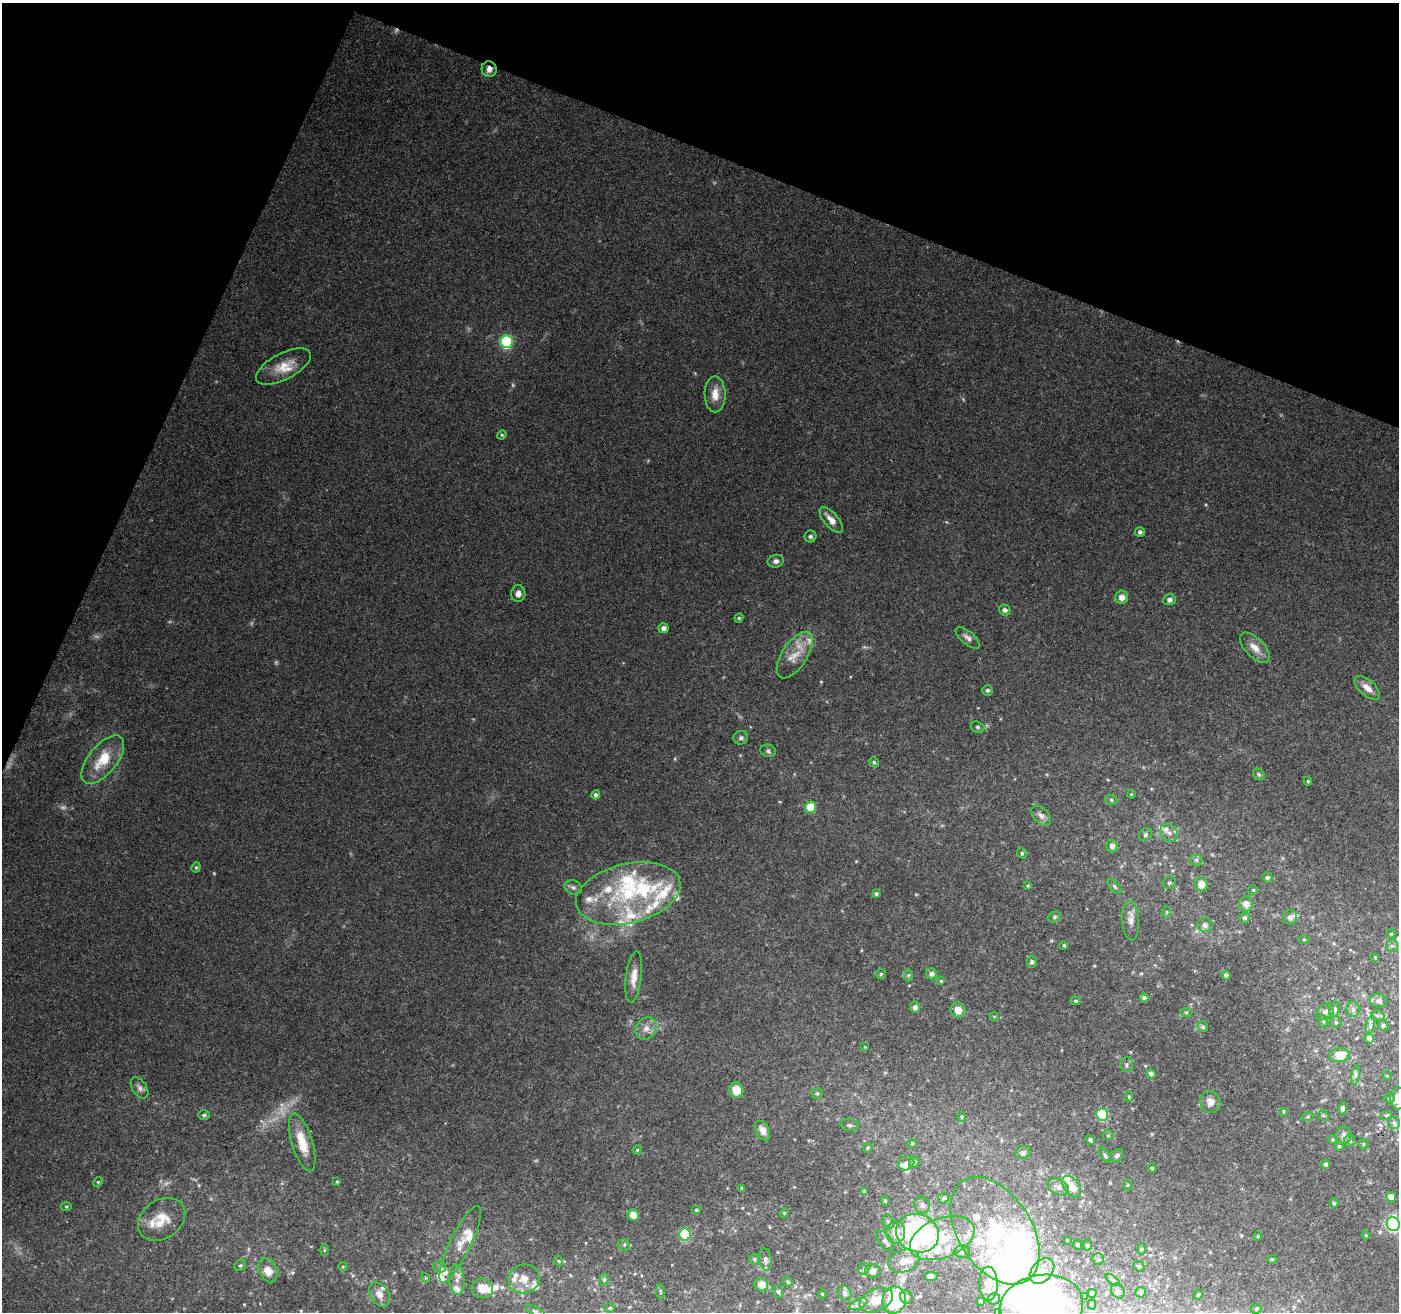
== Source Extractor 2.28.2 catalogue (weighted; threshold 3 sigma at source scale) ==
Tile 2 of 4 x 4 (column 2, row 1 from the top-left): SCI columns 1409-2805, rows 4207-5516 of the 5600 x 5726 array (HDU 1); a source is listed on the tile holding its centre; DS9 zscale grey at full resolution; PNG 1401 x 1314 px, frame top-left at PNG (2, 3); each listed source drawn as its Kron ellipse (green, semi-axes under 4 px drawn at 4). Shown black and unused: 20% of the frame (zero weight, under 3 of 4 exposures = <1% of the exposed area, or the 3 px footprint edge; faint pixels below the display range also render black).
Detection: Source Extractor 2.28.2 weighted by HDU 2 'WHT'; one run over the whole footprint, this tile lists its part. Background 0.111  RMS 0.0061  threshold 0.0276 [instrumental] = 3 sigma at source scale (4.5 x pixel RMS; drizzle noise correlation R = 1.50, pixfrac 1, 0.0396/0.0396 arcsec/px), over >= 5 px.
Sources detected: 255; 6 too faint to see at this stretch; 5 inside a brighter object's white glare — neither listed nor drawn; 37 inside a brighter listed object's ellipse — not listed separately; the other 207 listed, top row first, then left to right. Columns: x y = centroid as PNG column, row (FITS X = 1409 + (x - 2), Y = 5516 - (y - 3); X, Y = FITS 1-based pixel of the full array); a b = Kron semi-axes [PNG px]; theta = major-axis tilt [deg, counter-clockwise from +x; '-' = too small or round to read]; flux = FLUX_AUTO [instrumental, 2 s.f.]
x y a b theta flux
489 69 8 7 - 3.6
507 342 6 6 - 70
283 367 30 13 27 12
715 394 18 10 -89 7.8
502 435 5 4 - 0.77
831 520 16 7 -49 5.5
1140 532 5 5 - 1.5
810 536 6 6 - 1.3
776 561 8 6 13 2.1
518 594 8 7 - 3.1
1122 597 6 6 - 3.6
1169 600 6 5 - 2
1005 610 6 5 - 1.5
739 618 5 4 - 0.72
664 628 5 5 - 2.9
968 638 15 6 -40 2.7
1255 648 19 9 -46 6.5
795 655 26 12 57 12
1367 688 15 8 -42 5.4
987 690 5 5 - 1.1
977 727 7 5 -17 1.3
741 738 7 6 - 1.7
768 751 8 6 -18 1.6
103 760 29 14 51 19
874 762 5 4 - 0.91
1259 774 6 5 - 1.1
1308 781 4 3 - 0.66
1131 794 4 4 - 0.62
596 795 4 4 - 1.8
1111 800 6 5 - 1.2
810 807 5 5 - 18
1041 816 12 7 -47 3.3
1169 833 9 8 - 4
1145 835 7 5 48 1.5
1112 846 6 6 - 3.2
1022 853 5 4 - 0.84
1196 860 6 5 - 1.3
196 867 5 4 - 0.82
1267 877 5 4 - 0.95
1169 883 6 6 - 1.2
1201 884 7 6 - 6
1028 886 4 3 - 0.76
1114 886 9 4 -48 1.4
573 887 9 7 -22 2
1253 890 4 4 - 0.59
628 894 53 29 13 68
876 894 4 3 - 1.2
1246 904 7 7 - 4.4
1167 912 5 3 - 0.67
1054 917 7 5 16 1.3
1290 917 7 7 - 2.9
1244 918 5 5 - 1.1
1131 920 20 8 -87 4.8
1205 925 7 7 - 2.4
1391 934 5 4 - 0.7
1304 940 6 4 -1 0.72
1064 945 4 3 - 0.84
1392 946 6 5 - 1.4
1375 957 3 3 - 0.47
1032 962 6 5 - 1.4
881 974 5 5 - 0.94
931 974 5 5 - 2.3
908 975 6 4 89 0.85
1226 975 4 4 - 1.8
634 977 26 8 83 7.3
941 981 4 4 - 0.81
1144 998 4 4 - 2
1075 1001 5 4 - 0.82
1379 1001 8 6 -10 2
915 1007 5 5 - 2.3
1334 1009 8 5 81 2.3
1353 1009 8 6 -88 2.2
958 1010 7 7 - 5.4
1186 1012 6 4 -1 0.74
1325 1012 10 7 40 2.5
1378 1015 6 5 - 1.2
994 1016 4 3 - 0.46
1323 1021 6 4 -85 0.84
1336 1022 6 5 - 1.2
1370 1025 9 4 78 1.5
1383 1025 5 5 - 1.2
1203 1027 6 5 - 1.2
646 1028 12 10 53 4.8
1369 1038 5 5 - 3.4
865 1047 4 3 - 0.43
1339 1055 10 7 6 11
1127 1065 7 6 - 1.7
1151 1074 4 4 - 3.3
1356 1075 10 4 79 1.5
1387 1076 5 3 - 0.52
139 1088 12 7 -55 2.6
736 1090 8 7 - 8.6
817 1093 6 5 - 1
1129 1097 5 4 - 0.98
1389 1098 6 4 22 0.94
1398 1098 11 8 89 9.4
1210 1102 11 10 - 4.7
1343 1108 6 4 80 1.8
1283 1111 4 3 - 0.63
1102 1114 6 6 - 34
204 1115 6 5 - 1.1
1323 1115 6 4 -45 0.97
1386 1115 6 3 18 0.76
1308 1116 6 4 20 0.91
962 1117 5 3 - 0.68
1394 1123 6 6 - 1.3
850 1125 9 6 -7 1.9
763 1130 10 6 -63 4.1
1108 1135 5 5 - 0.86
1344 1135 9 7 -84 2.8
1333 1139 4 4 - 0.91
1090 1140 5 3 - 0.96
1350 1141 6 5 - 1.2
302 1142 30 10 -73 15
912 1143 5 4 - 0.76
1364 1144 5 3 - 0.65
1339 1146 4 4 - 0.88
868 1148 5 4 - 0.84
637 1150 5 3 - 0.59
1023 1153 8 6 24 1.6
1105 1155 9 3 -56 0.97
1117 1155 7 5 37 1.3
914 1162 6 5 - 1.7
906 1163 8 7 - 2.7
1326 1164 4 4 - 1.4
1152 1168 4 4 - 0.89
337 1181 4 3 - 0.66
98 1182 5 4 - 0.77
1128 1185 5 3 - 0.54
1058 1187 11 7 -26 2.9
1072 1187 12 7 -54 7
742 1188 4 3 - 0.8
864 1191 3 3 - 0.79
1391 1197 5 5 - 7.9
943 1198 6 5 - 1.4
885 1201 4 4 - 0.84
1334 1203 5 4 - 0.86
922 1205 8 8 - 3
66 1206 5 3 - 0.62
696 1210 4 4 - 0.77
784 1213 5 4 - 0.59
633 1215 6 5 - 5.7
162 1219 25 19 34 14
888 1222 7 5 -71 1.5
1393 1224 7 6 - 110
995 1231 59 37 -57 71
896 1232 11 9 85 6.8
917 1233 22 19 -20 150
685 1234 6 6 - 44
1366 1235 4 3 - 0.57
1258 1236 5 3 - 0.6
942 1238 34 19 21 31
1067 1240 2 2 - 0.39
885 1241 12 6 -51 2.1
460 1244 42 10 64 11
624 1245 6 5 - 1.2
1078 1245 5 3 - 0.61
1088 1245 5 3 - 0.7
1141 1249 6 4 -89 0.69
324 1250 5 3 - 0.63
962 1251 7 6 - 1.8
754 1259 5 5 - 0.89
765 1259 11 6 -81 2.5
1098 1259 5 5 - 1.1
1272 1259 4 4 - 0.64
559 1261 5 3 - 0.51
904 1261 16 11 18 6.7
240 1265 6 5 - 1.1
343 1266 4 3 - 0.55
1139 1266 5 5 - 1.6
440 1267 6 5 - 1.4
864 1269 6 5 - 1.3
268 1270 12 8 -65 8.4
873 1271 8 7 - 2.6
1042 1271 14 10 48 7.8
931 1276 7 4 -1 1.9
426 1278 5 3 - 0.54
524 1279 16 14 17 8.4
457 1280 15 7 -85 4.8
604 1280 6 5 - 1.3
1113 1280 8 4 -35 1
788 1282 5 4 - 1
988 1284 17 9 -89 8.7
761 1285 7 6 - 7
482 1288 11 9 -12 9.6
778 1291 6 5 - 1.3
1118 1291 8 6 -57 1.6
660 1292 7 3 -82 0.81
1141 1292 5 5 - 1.5
845 1293 8 6 -60 1.8
1092 1293 4 3 - 1.3
379 1294 13 9 -58 4.9
822 1294 4 3 - 0.46
1198 1295 5 4 - 0.77
906 1297 7 6 - 1.6
1085 1297 4 3 - 0.8
994 1299 6 5 - 2.7
876 1300 17 11 25 8.7
894 1300 13 11 75 36
981 1301 3 2 - 0.56
858 1304 9 5 27 1.8
1092 1305 5 4 - 0.99
1041 1307 42 32 10 250
610 1308 5 5 - 0.91
1256 1309 5 5 - 0.87
535 1311 10 4 -22 1.5
998 1312 4 4 - 2.1
Overlapping masked pixels (flux is a lower limit): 1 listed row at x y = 489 69
Isophote crosses this tile's border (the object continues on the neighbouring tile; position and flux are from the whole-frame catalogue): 5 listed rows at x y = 1398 1098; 1393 1224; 894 1300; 1041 1307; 998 1312